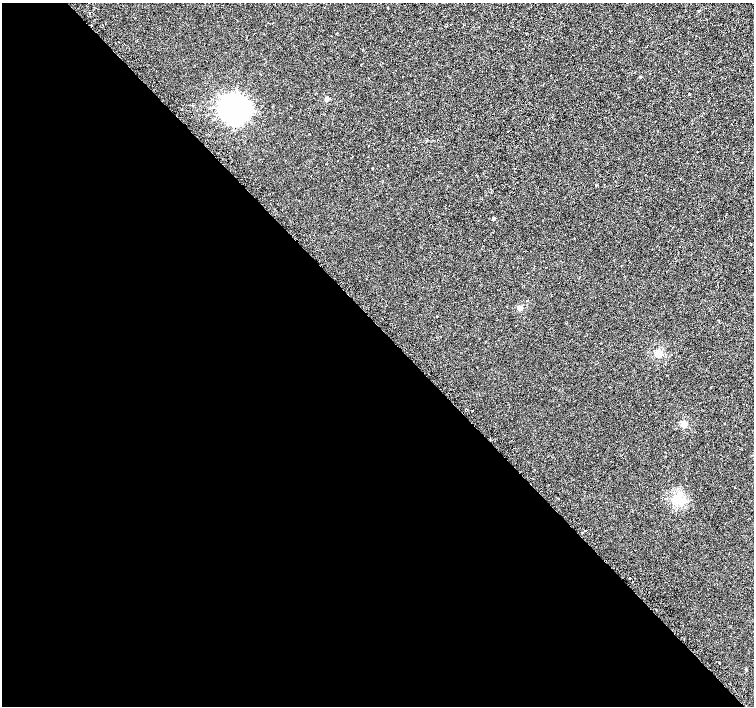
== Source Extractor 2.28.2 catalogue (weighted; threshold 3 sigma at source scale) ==
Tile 9 of 4 x 4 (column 1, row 3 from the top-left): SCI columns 29-1532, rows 1639-3045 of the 6063 x 6024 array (HDU 1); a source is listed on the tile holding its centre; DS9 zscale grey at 2 x 2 block average (1 PNG px = mean of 2 x 2 image px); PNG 756 x 708 px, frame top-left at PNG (2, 3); no overlay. Shown black and unused: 54% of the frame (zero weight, under 2 of 3 exposures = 2% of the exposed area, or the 3 px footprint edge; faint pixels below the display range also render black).
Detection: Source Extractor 2.28.2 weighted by HDU 2 'WHT'; one run over the whole footprint, this tile lists its part. Background -9.48e-05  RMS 0.003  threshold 0.0133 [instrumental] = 3 sigma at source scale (4.5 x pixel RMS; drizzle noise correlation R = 1.50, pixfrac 1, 0.0396/0.0396 arcsec/px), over >= 5 px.
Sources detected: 22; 1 cosmic-ray / hot-pixel residue — not listed; the other 21 listed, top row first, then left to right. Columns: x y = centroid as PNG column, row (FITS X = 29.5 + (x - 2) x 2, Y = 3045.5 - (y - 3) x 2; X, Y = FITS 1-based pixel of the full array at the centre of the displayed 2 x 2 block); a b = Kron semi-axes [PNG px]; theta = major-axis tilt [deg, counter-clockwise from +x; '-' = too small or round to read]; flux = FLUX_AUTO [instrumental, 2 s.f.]
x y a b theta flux
90 13 2 2 - 2.4
336 33 3 2 - 0.36
640 77 2 2 - 1.3
689 94 2 2 - 0.59
327 99 2 2 - 8.1
235 109 9 8 - 920
372 169 2 2 - 0.6
274 209 2 2 - 0.27
493 219 2 2 - 2.3
673 227 2 2 - 0.25
520 308 3 2 - 12
436 316 2 2 - 0.77
659 353 3 3 - 37
684 424 3 3 - 19
735 488 2 2 - 0.45
559 498 2 2 - 0.4
677 499 3 3 - 81
585 531 2 2 - 0.69
630 578 2 2 - 1.4
656 609 2 2 - 0.38
746 670 2 2 - 1.1
Overlapping masked pixels (flux is a lower limit): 1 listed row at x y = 90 13
Diffuse or blended objects may show on this block-average render without a row.